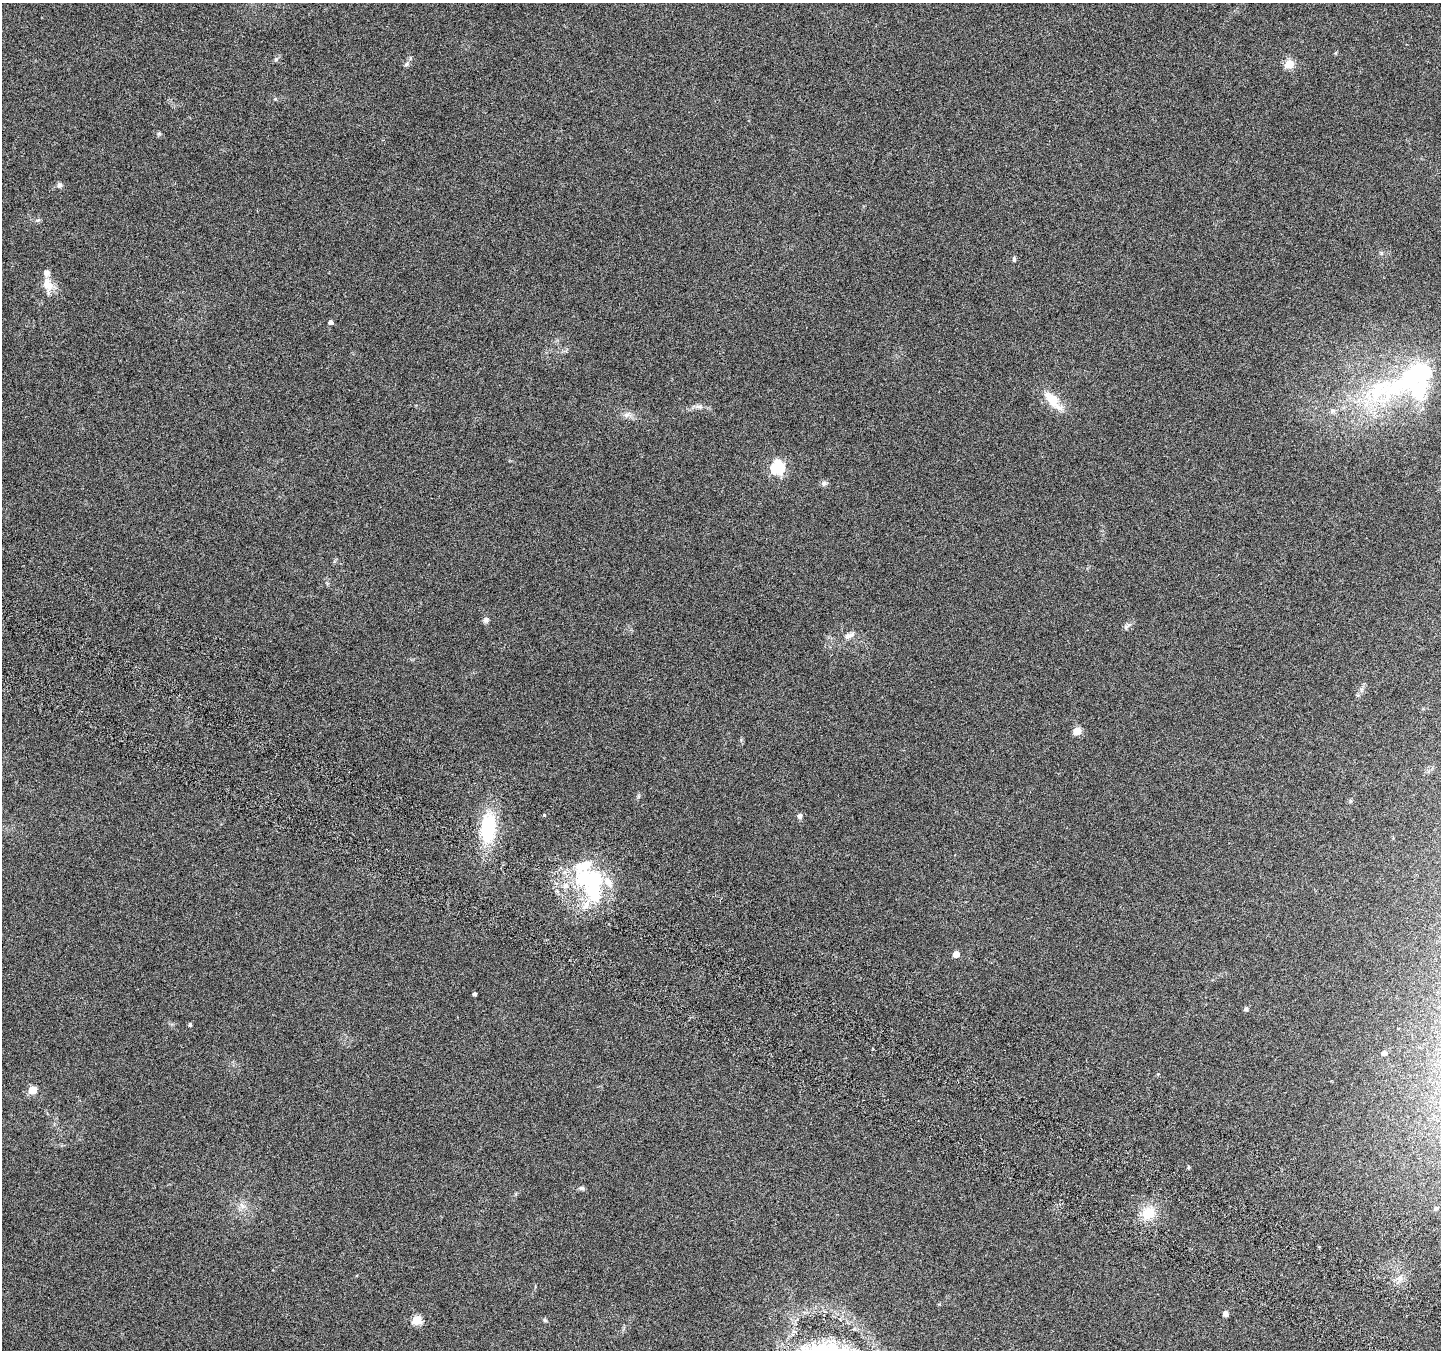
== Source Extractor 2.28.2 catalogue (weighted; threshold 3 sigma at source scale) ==
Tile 6 of 4 x 4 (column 2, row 2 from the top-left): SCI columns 1471-2909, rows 2950-4297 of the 5825 x 5965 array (HDU 1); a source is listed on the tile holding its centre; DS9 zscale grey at full resolution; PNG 1443 x 1352 px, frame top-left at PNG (2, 3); no overlay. Shown black and unused: <1% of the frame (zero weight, under 3 of 6 exposures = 3% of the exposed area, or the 3 px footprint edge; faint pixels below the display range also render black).
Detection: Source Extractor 2.28.2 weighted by HDU 2 'WHT'; one run over the whole footprint, this tile lists its part. Background 0.0353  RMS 0.0041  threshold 0.0166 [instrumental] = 3 sigma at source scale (4.09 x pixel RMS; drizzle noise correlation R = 1.36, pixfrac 0.8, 0.0396/0.0396 arcsec/px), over >= 5 px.
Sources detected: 44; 2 inside a brighter object's white glare — not listed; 4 inside a brighter listed object's ellipse — not listed separately; the other 38 listed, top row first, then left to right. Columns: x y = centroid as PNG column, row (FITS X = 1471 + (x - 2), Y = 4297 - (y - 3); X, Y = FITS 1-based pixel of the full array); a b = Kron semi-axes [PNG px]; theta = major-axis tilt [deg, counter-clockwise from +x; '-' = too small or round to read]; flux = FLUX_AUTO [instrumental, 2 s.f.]
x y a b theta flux
406 64 7 5 28 0.86
1289 64 5 5 - 16
159 134 6 4 -19 0.54
60 185 6 6 - 1
38 220 6 4 18 0.57
1381 253 6 4 -72 0.54
1014 259 7 4 -89 0.62
48 284 18 12 -62 5
331 322 5 5 - 1.1
1419 373 130 31 27 84
1052 400 29 11 -49 8.2
699 406 11 6 -1 1.5
627 415 11 6 38 1.5
778 467 6 6 - 52
824 483 8 6 25 1.1
486 620 8 7 - 1
1126 627 12 5 36 1.2
849 635 16 7 16 2.2
1077 731 5 5 - 10
1350 801 6 4 73 0.45
800 816 7 6 - 1.1
488 827 39 19 85 21
565 886 8 6 -44 1.5
594 888 54 24 -88 29
956 954 5 4 - 4.2
474 994 4 3 - 0.79
1246 1009 5 5 - 0.86
190 1025 5 4 - 0.61
1384 1053 4 4 - 1.8
32 1090 5 5 - 13
1188 1167 4 4 - 0.53
581 1188 7 5 0 0.81
242 1206 10 8 -59 2.2
1436 1208 5 5 - 0.9
1148 1213 20 17 46 8.2
1225 1313 6 6 - 1.4
417 1320 5 5 - 18
545 1320 6 5 - 0.59
Isophote crosses this tile's border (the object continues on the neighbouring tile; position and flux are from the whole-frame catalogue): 1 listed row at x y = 1419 373